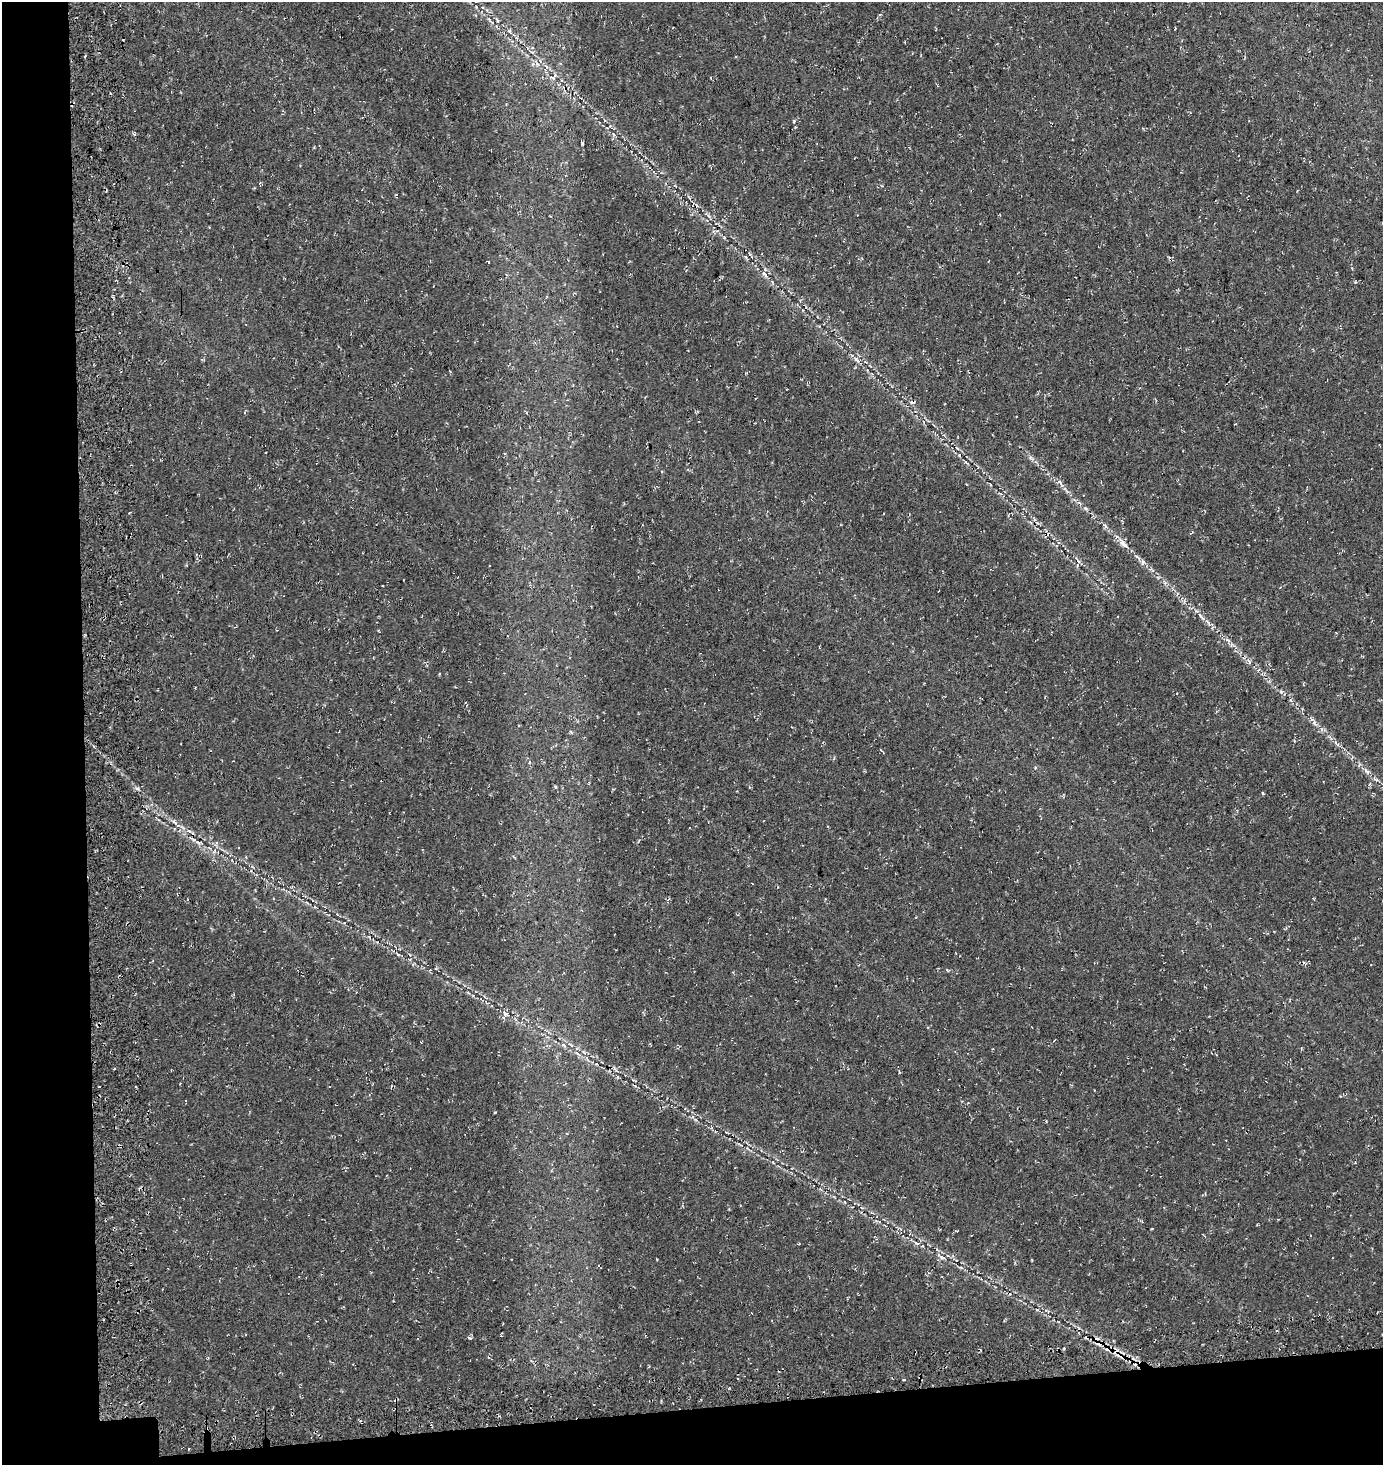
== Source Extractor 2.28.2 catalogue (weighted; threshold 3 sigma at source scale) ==
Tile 7 of 3 x 3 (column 1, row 3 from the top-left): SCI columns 180-1560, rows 170-1632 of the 4461 x 4729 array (HDU 1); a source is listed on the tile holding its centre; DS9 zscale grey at full resolution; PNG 1385 x 1467 px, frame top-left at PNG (2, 2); no overlay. Shown black and unused: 10% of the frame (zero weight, under 3 of 4 exposures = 13% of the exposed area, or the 3 px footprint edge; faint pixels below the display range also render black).
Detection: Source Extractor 2.28.2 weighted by HDU 2 'WHT'; one run over the whole footprint, this tile lists its part. Background 0.0444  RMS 0.0046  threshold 0.0206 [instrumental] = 3 sigma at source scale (4.5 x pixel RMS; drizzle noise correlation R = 1.50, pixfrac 1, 0.0396/0.0396 arcsec/px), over >= 5 px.
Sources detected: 60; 6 cosmic-ray / hot-pixel residue — not listed; the other 54 listed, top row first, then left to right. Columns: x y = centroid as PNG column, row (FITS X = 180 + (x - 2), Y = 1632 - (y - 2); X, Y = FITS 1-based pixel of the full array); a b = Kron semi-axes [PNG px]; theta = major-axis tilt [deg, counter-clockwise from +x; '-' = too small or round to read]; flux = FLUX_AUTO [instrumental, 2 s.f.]
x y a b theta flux
497 20 5 3 - 0.53
1175 29 3 2 - 0.31
905 42 2 2 - 0.4
537 63 12 4 -59 1.6
546 68 11 4 70 1.6
555 75 5 5 - 0.98
794 122 4 3 - 0.44
614 134 6 3 -47 0.63
582 143 6 3 -73 0.55
693 204 8 2 62 0.61
746 257 9 2 -55 0.62
764 274 11 5 -51 1.9
856 359 10 5 -47 1.5
450 372 4 3 - 0.42
1031 458 10 4 -36 1.4
1059 482 9 4 -31 1.2
1085 508 6 4 -43 0.8
1105 525 8 3 -45 0.86
1123 544 16 7 -40 3.1
201 556 3 3 - 0.32
1137 557 10 3 -40 1.2
1078 561 8 3 -56 0.99
1143 562 8 6 -88 1.3
1201 616 17 4 -50 2.3
1249 662 8 5 -65 1.2
1281 691 5 5 - 0.83
1314 723 6 5 - 1.1
1336 743 13 4 -45 1.8
881 751 7 2 -50 0.4
530 762 5 4 - 0.75
1367 771 12 5 -54 2
1376 779 7 4 -21 0.8
555 787 4 3 - 0.68
749 787 4 3 - 0.42
137 788 6 4 0 0.9
1263 793 5 3 - 0.41
189 831 8 3 -30 1.1
199 842 10 4 -4 0.82
216 844 12 5 53 1.6
369 937 7 4 -45 0.8
398 954 8 3 -45 0.76
1304 963 7 2 -46 0.47
947 970 6 3 -54 0.45
506 1013 12 7 -27 2.5
564 1045 8 5 -28 1.3
577 1054 10 2 -36 0.99
587 1058 10 4 -62 1.3
615 1069 11 4 -50 1.2
898 1228 8 4 -33 1
917 1243 7 3 -4 0.71
942 1257 8 5 -29 1.4
469 1338 6 4 -25 0.58
1100 1344 16 7 -22 4.8
488 1357 5 3 - 0.49
Overlapping masked pixels (flux is a lower limit): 1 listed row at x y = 1100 1344
Unlisted compact peaks at least as high as the median listed source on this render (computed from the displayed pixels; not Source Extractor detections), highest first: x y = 495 1112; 959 455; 174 821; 1355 282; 134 134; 709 216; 1032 1260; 1037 1310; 1035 768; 509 31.